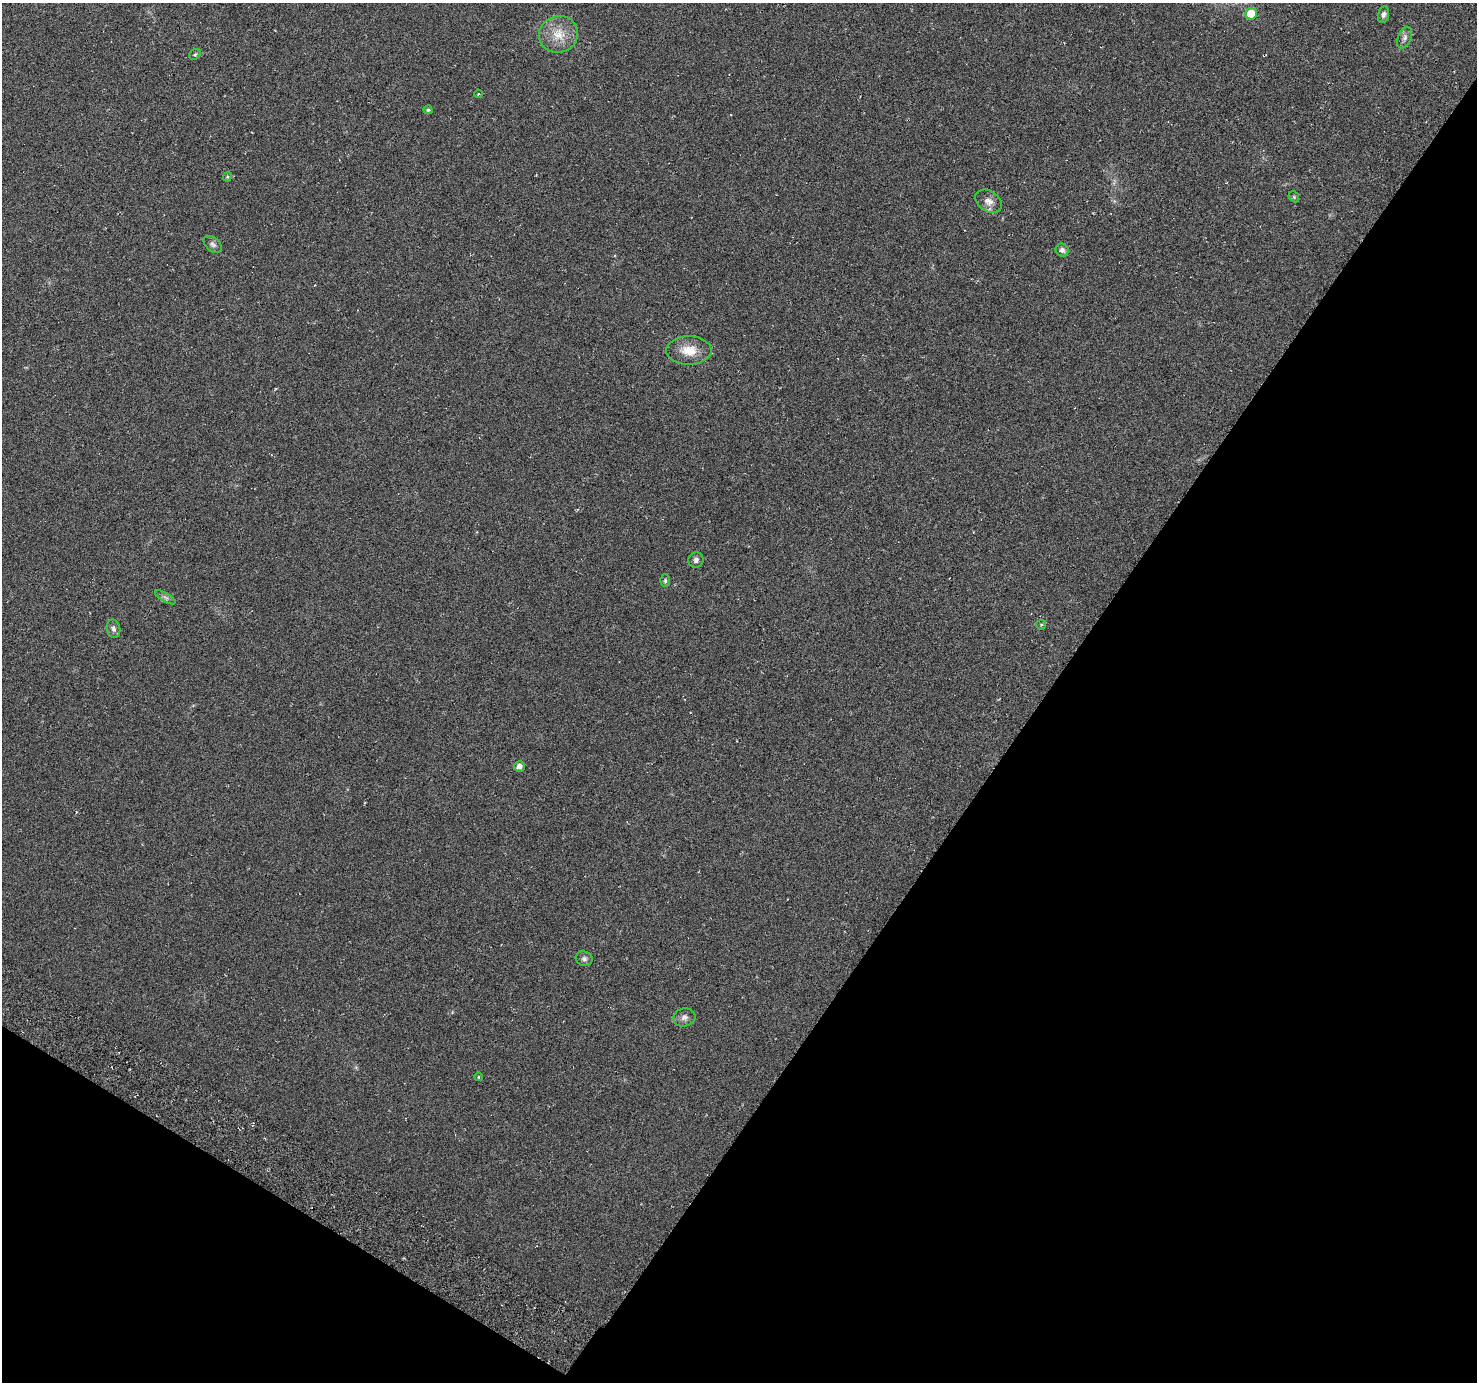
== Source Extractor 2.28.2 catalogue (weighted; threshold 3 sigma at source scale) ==
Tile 15 of 4 x 4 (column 3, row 4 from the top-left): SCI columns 2983-4457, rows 239-1618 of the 5972 x 6063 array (HDU 1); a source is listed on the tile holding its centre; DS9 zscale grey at full resolution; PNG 1479 x 1384 px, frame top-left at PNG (2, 3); each listed source drawn as its Kron ellipse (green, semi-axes under 4 px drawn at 4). Shown black and unused: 34% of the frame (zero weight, under 3 of 6 exposures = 3% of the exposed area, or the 3 px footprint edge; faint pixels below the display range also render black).
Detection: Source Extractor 2.28.2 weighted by HDU 2 'WHT'; one run over the whole footprint, this tile lists its part. Background -0.00391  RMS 0.0056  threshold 0.0231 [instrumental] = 3 sigma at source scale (4.09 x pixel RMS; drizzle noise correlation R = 1.36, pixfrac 0.8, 0.0396/0.0396 arcsec/px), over >= 5 px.
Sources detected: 22; all 22 listed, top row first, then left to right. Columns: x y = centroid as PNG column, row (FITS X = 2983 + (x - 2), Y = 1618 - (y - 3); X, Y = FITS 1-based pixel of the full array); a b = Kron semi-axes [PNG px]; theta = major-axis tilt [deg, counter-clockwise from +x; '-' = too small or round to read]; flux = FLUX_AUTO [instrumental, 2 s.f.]
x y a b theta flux
1251 14 6 5 - 10
1383 14 8 5 78 1.6
558 34 20 18 20 11
1405 38 11 6 66 2
195 54 6 5 - 0.78
478 94 4 3 - 0.55
428 110 4 4 - 0.81
227 177 4 4 - 0.57
1294 197 6 4 -48 0.68
988 201 14 10 -32 3.9
213 244 10 6 -41 1.7
1062 250 6 6 - 1.9
689 351 22 14 0 9.4
696 560 8 7 - 1.8
665 581 6 5 - 0.98
165 597 12 3 -31 1.2
1041 625 5 4 - 0.6
113 629 9 6 -77 1.9
519 766 5 5 - 2.6
584 959 8 7 - 1.6
684 1017 11 9 13 2.4
478 1077 4 2 - 0.38